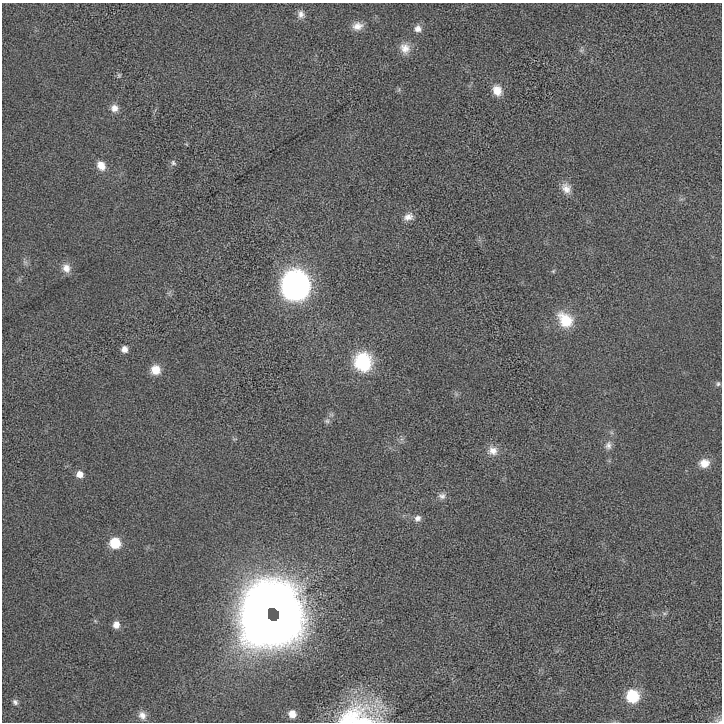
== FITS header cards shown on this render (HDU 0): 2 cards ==
NAXIS1  =                  720 / length of data axis 1
NAXIS2  =                  720 / length of data axis 2

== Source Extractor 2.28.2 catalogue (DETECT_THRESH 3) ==
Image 720 x 720 px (HDU 0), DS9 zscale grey, 1 PNG px = 1 image px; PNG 724 x 724 px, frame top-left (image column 1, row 720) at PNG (2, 3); no overlay
Background 7.56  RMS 170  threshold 501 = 3 sigma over >= 5 px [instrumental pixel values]
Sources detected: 36; all 36 listed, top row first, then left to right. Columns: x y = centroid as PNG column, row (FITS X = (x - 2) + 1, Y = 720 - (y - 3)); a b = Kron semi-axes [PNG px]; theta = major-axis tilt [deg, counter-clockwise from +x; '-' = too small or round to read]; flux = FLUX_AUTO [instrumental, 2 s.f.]
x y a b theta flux
301 14 11 9 -75 5.9e+04
357 26 13 10 8 9.2e+04
418 29 9 9 - 6.3e+04
405 48 15 13 -47 1.1e+05
581 50 7 4 -18 2.1e+04
119 75 7 5 76 1.7e+04
497 90 13 10 -67 1.3e+05
114 108 9 9 - 7.8e+04
173 163 8 6 -55 2.7e+04
101 166 11 9 -55 1.2e+05
566 188 15 11 -58 1.0e+05
408 217 13 9 22 7.6e+04
66 268 12 10 -71 9.1e+04
553 271 5 5 - 1.4e+04
295 286 13 13 - 1.0e+07
565 320 19 14 -47 3.3e+05
124 349 7 7 - 6.1e+04
363 362 19 17 -74 7.0e+05
156 370 10 10 - 1.5e+05
718 384 6 6 - 2.2e+04
327 421 7 6 - 2.9e+04
608 445 12 9 84 6.4e+04
493 451 14 12 -3 1.1e+05
704 463 13 11 14 1.3e+05
80 474 8 8 - 8.1e+04
442 496 10 9 - 5.1e+04
418 518 9 8 - 5.3e+04
115 543 9 8 - 3.7e+05
271 614 33 31 68 5.1e+07
116 625 8 8 - 8.2e+04
632 696 9 9 - 6.4e+05
15 702 8 6 -55 3.4e+04
292 714 7 6 - 1.1e+05
142 715 12 9 -61 7.6e+04
356 716 50 27 1 8.4e+05
719 721 12 6 -9 3.3e+04
At the frame edge (FLAGS 8, measured only in part): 2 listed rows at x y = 356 716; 719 721